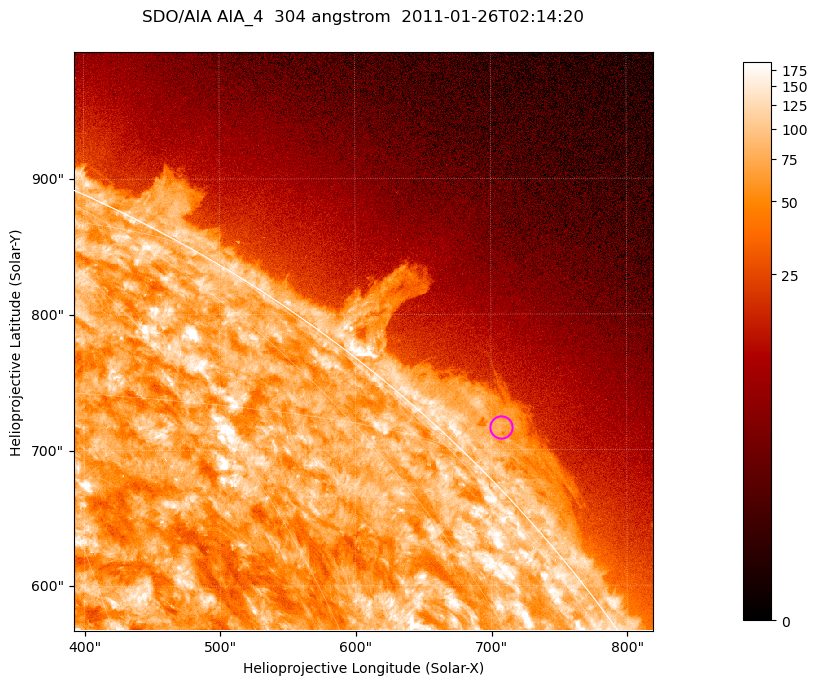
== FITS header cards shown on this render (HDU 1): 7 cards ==
TELESCOP= 'SDO/AIA '           / For AIA: SDO/AIA
INSTRUME= 'AIA_4   '           / For AIA: AIA_ATA1, AIA_ATA2, AIA_ATA3 or AIA_AT
WAVELNTH=                  304 / [angstrom] Wavelength
WAVEUNIT= 'angstrom'           / Wavelength unit: angstrom
DATE-OBS= '2011-01-26T02:14:20.124' / [ISO] Date when observation started; ISO 8
CTYPE1  = 'HPLN-TAN'           / CTYPE1; Typically HPLN
CTYPE2  = 'HPLT-TAN'           / CTYPE2; Typically HPLT

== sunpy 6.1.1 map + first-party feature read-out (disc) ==
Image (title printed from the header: SDO/AIA AIA_4  304 angstrom  2011-01-26T02:14:20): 711 x 711 px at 0.6 arcsec/px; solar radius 975 arcsec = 1624 px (partial field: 2.6% of the solar disc is inside the frame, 42% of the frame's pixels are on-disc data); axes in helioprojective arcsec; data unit not stated in the header (colour bar unlabelled)
Orientation: roll -0.132 deg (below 1 deg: not rotated)
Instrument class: DISC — disc imager (sunpy class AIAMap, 304 A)
Bright regions (active regions / flare kernels): reference = the on-disc median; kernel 7 px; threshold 5 sigma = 122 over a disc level ~73.7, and >= 1.15x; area >= 505 px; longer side >= 9 px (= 5.4 arcsec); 0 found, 0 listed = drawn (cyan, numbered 1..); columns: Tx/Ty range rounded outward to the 2 arcsec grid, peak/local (2 s.f.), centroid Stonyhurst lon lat
Off-limb structures (1.02-1.3 R_sun): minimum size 252 px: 3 found; the strongest spans PA ~310..320 deg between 1.02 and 1.06 R_sun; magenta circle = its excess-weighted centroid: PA ~315 deg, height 1.03 R_sun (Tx ~708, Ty ~718 arcsec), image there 2.9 x the reference